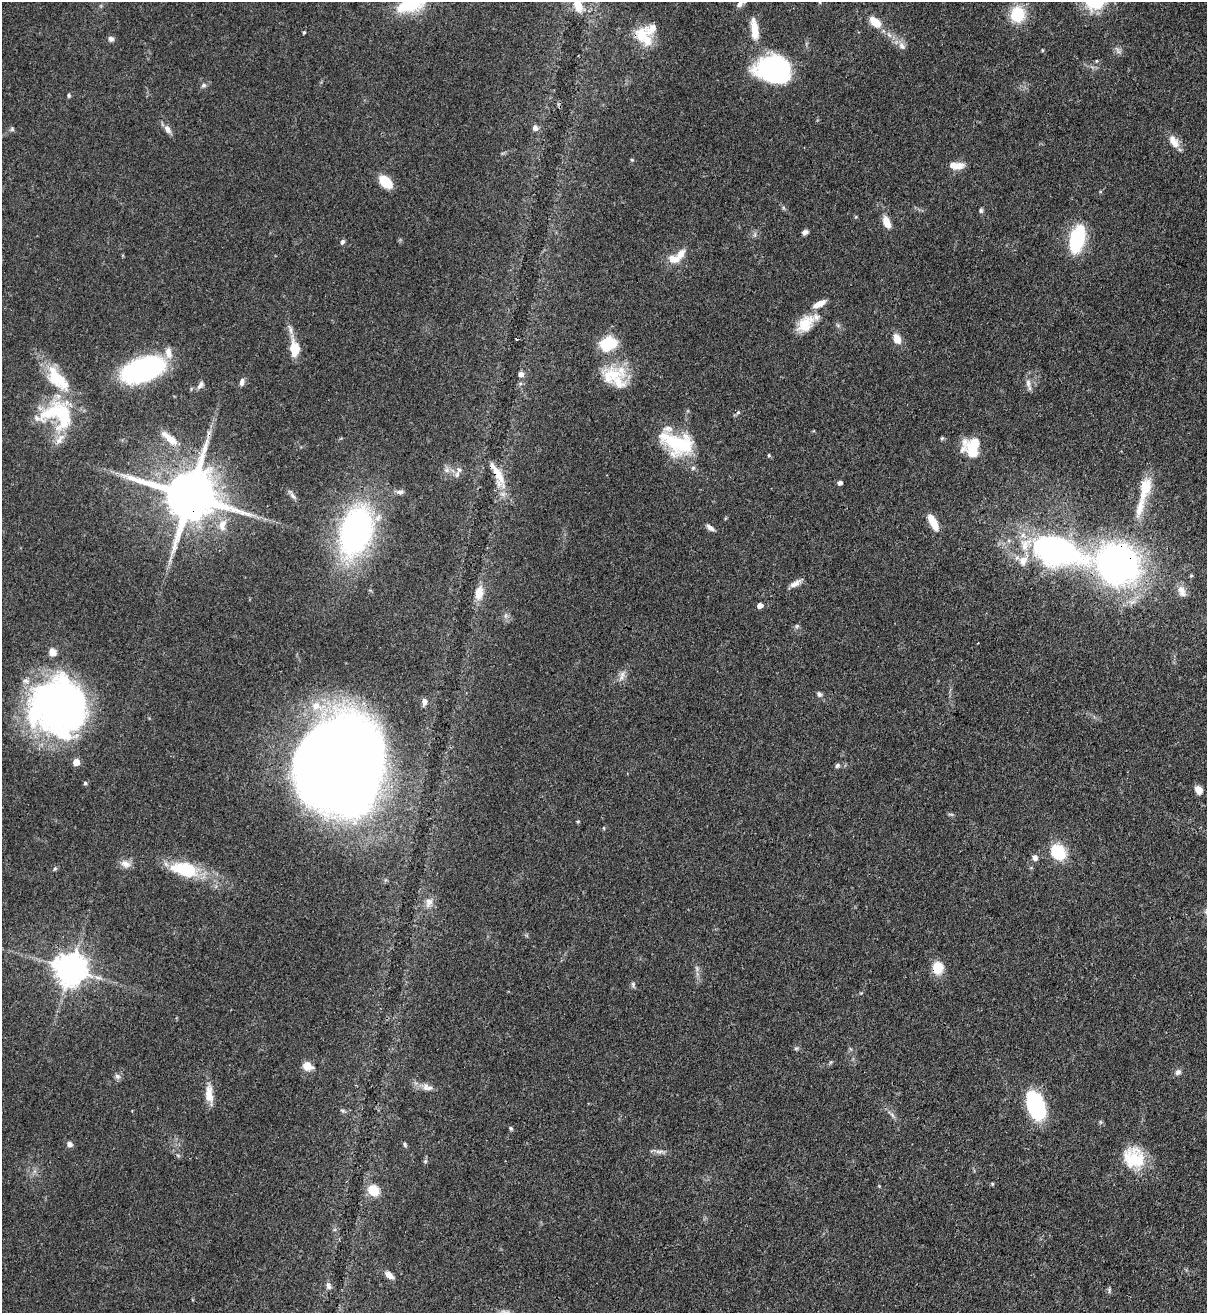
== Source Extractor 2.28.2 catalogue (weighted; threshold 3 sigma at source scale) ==
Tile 6 of 4 x 4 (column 2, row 2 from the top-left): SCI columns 1423-2627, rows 2653-3963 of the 5383 x 5308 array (HDU 1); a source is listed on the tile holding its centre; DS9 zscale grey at full resolution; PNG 1209 x 1315 px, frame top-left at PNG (2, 2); no overlay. Shown black and unused: <1% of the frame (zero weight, under 3 of 4 exposures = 7% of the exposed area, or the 3 px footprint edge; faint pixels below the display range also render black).
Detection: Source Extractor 2.28.2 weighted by HDU 2 'WHT'; one run over the whole footprint, this tile lists its part. Background 0.0825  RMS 0.0039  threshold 0.0176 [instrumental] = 3 sigma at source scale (4.5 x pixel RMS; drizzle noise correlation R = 1.50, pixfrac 1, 0.05/0.05 arcsec/px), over >= 5 px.
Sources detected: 128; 1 too faint to see at this stretch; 3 inside a brighter object's white glare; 1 cosmic-ray / hot-pixel residue — not listed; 14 inside a brighter listed object's ellipse — not listed separately; the other 109 listed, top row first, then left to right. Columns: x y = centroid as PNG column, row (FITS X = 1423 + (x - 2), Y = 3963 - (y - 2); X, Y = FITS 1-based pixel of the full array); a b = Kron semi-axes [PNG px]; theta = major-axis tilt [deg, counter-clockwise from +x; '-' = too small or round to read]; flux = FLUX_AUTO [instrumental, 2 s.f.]
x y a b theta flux
411 4 32 16 19 23
740 4 12 6 35 2
578 6 17 10 -76 5.4
1017 14 18 16 78 13
875 22 15 9 -41 6.2
755 30 23 8 -83 7.2
304 32 4 3 - 0.51
643 36 27 15 -53 10
111 39 7 6 - 1.4
902 46 12 8 -52 2.2
1042 50 4 3 - 0.37
1096 61 5 3 - 0.35
774 66 40 24 16 42
203 85 6 6 - 1
69 95 5 4 - 0.57
535 128 7 6 - 1.7
12 129 6 6 - 0.69
167 129 12 7 -57 2.2
1174 142 19 10 -57 4.4
632 160 5 3 - 0.39
955 165 17 8 -5 4.7
386 182 13 8 -44 12
981 211 7 5 -88 0.73
886 222 14 7 -69 4.8
805 232 7 5 27 1.5
755 234 7 4 72 0.74
1077 239 19 9 76 42
342 242 6 5 - 0.92
674 259 16 10 -5 4.7
805 324 25 16 46 9.2
838 325 7 4 -19 0.68
897 339 14 9 -65 3.8
609 344 19 14 19 13
295 349 21 11 -84 8.1
169 353 15 8 -77 3.8
143 369 33 16 20 92
521 374 6 5 - 1.8
613 374 29 22 20 13
242 382 9 6 78 1.7
1028 383 14 6 -86 2.2
200 385 12 6 51 1.5
63 415 43 23 -79 26
37 418 28 8 -18 4
169 438 28 8 -39 6.3
974 443 17 11 -9 8.6
678 444 40 23 -21 27
769 455 5 4 - 0.51
447 470 8 6 1 1.5
457 474 9 5 64 1.2
498 474 32 11 -67 9
840 483 5 4 - 1.6
1145 488 30 13 74 10
400 492 10 6 6 1.5
189 495 17 14 -17 2700
293 496 13 5 -45 1.4
933 522 20 8 -62 6.1
222 525 17 10 77 4.7
710 528 11 5 -36 1.7
356 531 38 23 73 140
1059 552 66 31 -14 100
1118 564 35 33 -29 150
795 584 14 7 27 2.5
1182 591 17 9 -67 3.1
479 593 18 10 80 5.2
760 605 5 4 - 2.8
797 626 6 4 89 0.65
53 652 9 8 - 3.1
622 676 16 6 71 2.2
819 694 7 6 - 1
424 702 9 6 84 1.7
316 706 16 12 -30 7.7
58 707 52 51 - 180
76 762 5 5 - 7.1
837 765 7 6 - 0.93
341 767 66 57 82 1100
85 783 4 4 - 0.74
1198 790 9 7 -57 3
578 822 5 3 - 0.38
604 828 5 3 - 0.32
1058 852 14 11 -49 18
1035 857 7 6 - 1.7
125 864 15 9 -22 2.8
55 869 6 4 69 0.6
185 869 31 16 -15 20
429 902 14 10 69 3
938 968 13 11 80 7.9
70 969 9 9 - 780
633 984 7 6 - 0.89
796 1048 6 4 19 0.59
307 1066 9 8 - 5.3
1178 1072 9 7 39 1.4
117 1076 8 7 - 1.3
426 1087 11 6 74 1.6
209 1094 26 9 -84 5.4
1035 1106 28 15 -69 36
342 1110 6 4 -19 0.62
892 1115 8 4 -54 0.97
1100 1122 6 4 -89 0.58
511 1129 5 4 - 0.68
69 1144 7 6 - 1.5
405 1145 7 4 -72 0.69
659 1152 13 5 0 1.6
1134 1158 26 23 -38 16
425 1161 6 5 - 0.68
992 1184 6 3 73 0.38
373 1190 10 9 - 9.6
389 1275 11 6 -39 2.8
328 1286 10 6 -74 1.3
1109 1290 8 4 82 0.68
Overlapping masked pixels (flux is a lower limit): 6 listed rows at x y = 498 474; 189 495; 1059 552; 1118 564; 341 767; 938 968
Isophote crosses this tile's border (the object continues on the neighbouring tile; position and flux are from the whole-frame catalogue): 3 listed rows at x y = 411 4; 740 4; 578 6